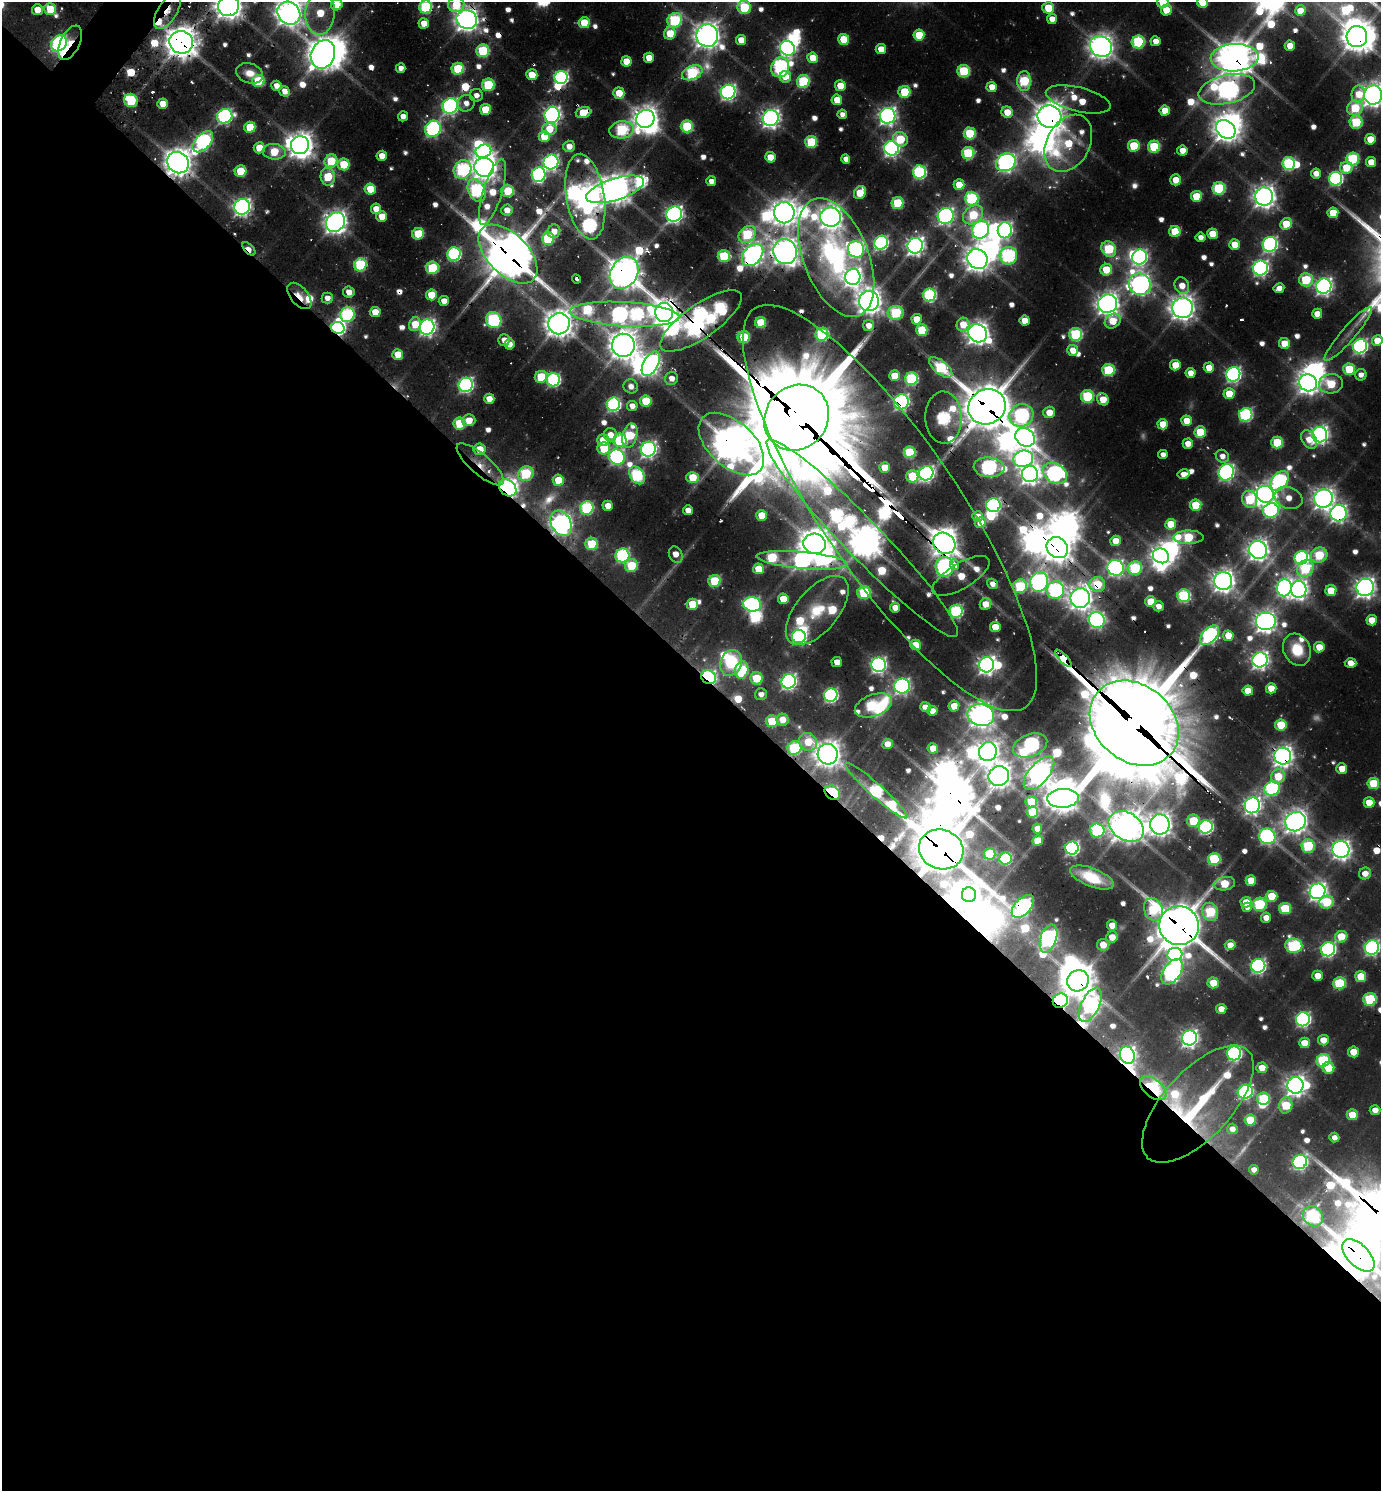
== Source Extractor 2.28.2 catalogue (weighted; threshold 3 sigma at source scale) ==
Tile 14 of 4 x 4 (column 2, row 4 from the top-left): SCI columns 1676-3054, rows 33-1521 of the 5997 x 5989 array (HDU 1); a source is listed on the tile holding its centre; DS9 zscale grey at full resolution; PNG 1383 x 1493 px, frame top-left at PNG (2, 2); each listed source drawn as its Kron ellipse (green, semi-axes under 4 px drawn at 4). Shown black and unused: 56% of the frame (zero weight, under 2 of 3 exposures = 3% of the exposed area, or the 3 px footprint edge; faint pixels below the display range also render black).
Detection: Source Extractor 2.28.2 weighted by HDU 2 'WHT'; one run over the whole footprint, this tile lists its part. Background 0.0743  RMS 0.0087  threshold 0.0391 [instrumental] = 3 sigma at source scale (4.5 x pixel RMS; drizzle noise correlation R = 1.50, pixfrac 1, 0.05/0.05 arcsec/px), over >= 5 px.
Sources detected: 712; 23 too faint to see at this stretch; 55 inside a brighter object's white glare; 18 cosmic-ray / hot-pixel residue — neither listed nor drawn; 13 inside a brighter listed object's ellipse — not listed separately; of the other 603, all 500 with FLUX_AUTO >= 9.49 (the completeness limit of this list) listed and drawn (103 fainter detections not listed), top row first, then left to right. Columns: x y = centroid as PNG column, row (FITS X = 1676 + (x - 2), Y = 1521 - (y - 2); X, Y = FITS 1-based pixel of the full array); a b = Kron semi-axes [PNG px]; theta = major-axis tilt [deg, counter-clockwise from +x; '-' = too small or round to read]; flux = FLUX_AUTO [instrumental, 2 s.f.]
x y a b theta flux
1163 2 6 5 - 45
1202 2 5 5 - 68
337 5 6 5 - 29
456 5 8 7 - 63
229 6 10 10 - 1800
426 7 6 6 - 160
744 7 7 6 - 99
1048 8 6 6 - 45
50 9 6 6 - 54
37 10 5 5 - 23
1166 10 5 5 - 33
167 11 20 9 58 40
1300 11 5 5 - 30
289 13 12 10 -46 1500
320 13 22 15 86 60
1052 19 5 5 - 16
467 20 10 9 - 1300
675 20 8 7 - 170
424 23 5 5 - 24
584 23 5 5 - 54
670 33 6 5 - 44
707 35 11 11 - 1500
919 35 5 5 - 50
1357 37 10 10 - 2000
844 39 5 5 - 59
741 40 5 5 - 23
1155 41 5 5 - 15
181 42 12 11 - 2400
1138 42 6 6 - 150
59 43 9 7 45 350
70 43 18 9 64 57
1101 46 11 10 - 1400
1290 46 5 5 - 18
787 48 8 7 - 460
881 49 5 5 - 25
483 51 6 6 - 120
323 54 14 12 69 2300
649 58 5 5 - 22
813 58 5 5 - 33
1235 58 24 13 3 2800
626 61 5 5 - 33
780 67 10 9 - 280
401 68 5 5 - 10
458 69 6 6 - 90
964 71 6 6 - 100
250 73 14 10 -19 18
692 73 11 6 24 180
532 75 5 5 - 31
561 77 6 6 - 330
785 77 6 6 - 21
258 81 6 6 - 82
803 81 6 6 - 140
1024 81 10 7 90 130
488 85 6 6 - 110
276 86 5 5 - 14
840 86 5 5 - 29
992 87 5 5 - 23
1227 89 29 14 13 860
284 91 5 5 - 17
728 92 7 7 - 470
904 92 6 6 - 77
619 93 5 5 - 34
1358 94 8 7 - 24
476 95 6 6 - 10
1373 95 10 9 - 1200
1078 99 33 12 -14 47
131 100 7 6 - 100
837 100 5 5 - 28
466 103 9 8 - 11
163 104 5 5 - 23
450 106 8 7 - 470
1355 108 8 7 - 78
485 109 5 5 - 54
1165 111 5 5 - 31
583 112 7 5 17 45
1007 112 6 5 - 27
842 114 5 4 - 9.5
552 115 8 7 - 610
225 116 8 7 - 340
403 116 5 5 - 10
888 116 8 7 - 700
1049 117 12 11 - 1900
771 118 8 8 - 810
645 119 9 9 - 1400
1356 122 6 6 - 96
687 126 6 6 - 110
250 127 5 5 - 58
433 129 8 7 - 310
549 129 7 6 - 31
1226 129 10 8 -41 1300
621 130 12 8 8 160
970 133 6 6 - 89
544 137 6 5 - 52
900 139 8 6 -38 68
1370 139 5 5 - 28
203 142 13 7 46 410
811 142 6 6 - 97
1068 143 30 21 61 83
300 145 9 9 - 1500
569 146 5 5 - 14
1134 146 6 5 - 70
1154 147 6 6 - 100
259 148 5 5 - 35
891 148 7 7 - 500
483 151 8 6 20 350
1182 151 5 5 - 16
274 152 11 7 -6 58
968 153 6 6 - 130
382 156 5 5 - 20
770 157 5 5 - 25
846 159 5 4 - 13
1352 159 6 6 - 140
331 161 7 6 - 69
178 162 11 10 - 1700
551 162 7 7 - 450
1006 162 10 8 28 700
1371 162 5 5 - 25
344 164 6 6 - 57
1288 164 6 6 - 170
484 167 10 9 - 1500
1346 168 6 6 - 44
462 169 10 8 62 200
240 171 6 5 - 55
919 172 6 6 - 230
1316 173 5 5 - 15
539 175 7 7 - 280
328 177 9 7 -81 65
1336 179 7 6 - 300
1176 180 5 5 - 23
711 181 5 5 - 13
959 185 5 5 - 36
1219 188 6 6 - 140
370 189 5 5 - 42
615 189 30 11 18 2300
476 190 12 8 -63 250
508 191 6 6 - 53
492 192 34 9 73 55
860 193 7 5 58 44
1196 196 5 5 - 51
1264 196 9 9 - 1200
585 197 43 19 -80 2000
972 198 7 7 - 180
898 203 6 6 - 94
242 207 8 7 - 640
376 209 5 5 - 21
507 210 6 5 - 17
784 213 10 10 - 1500
1333 213 5 5 - 42
674 214 8 7 - 630
973 215 11 8 40 74
382 216 5 5 - 26
946 216 8 7 - 520
830 217 10 9 - 1200
335 222 10 9 - 1200
1286 224 6 5 - 46
980 230 9 8 - 510
1005 230 8 7 - 390
554 231 7 6 - 14
1175 231 5 5 - 51
418 234 6 5 - 70
747 234 10 7 43 130
1212 234 5 5 - 35
1200 237 5 5 - 11
548 239 6 6 - 120
881 243 7 6 - 310
1234 244 5 5 - 27
1270 244 7 7 - 390
915 246 8 7 - 800
249 249 8 4 -46 25
856 249 8 8 - 410
1109 249 8 6 -55 120
785 251 13 12 - 1700
454 254 7 6 - 240
508 254 36 20 -45 4800
752 255 13 8 48 960
724 256 6 6 - 97
1008 256 9 8 - 250
1140 257 8 7 - 440
836 258 62 32 -68 360
977 259 11 9 -38 1400
360 265 6 6 - 150
432 268 6 6 - 110
1261 268 7 7 - 500
1106 270 6 6 - 47
624 273 17 13 58 2300
853 277 8 7 - 800
577 279 5 3 - 11
1306 280 7 7 - 92
1140 284 11 10 - 940
1182 286 8 7 - 21
1324 286 7 7 - 640
1279 288 5 5 - 12
349 292 6 5 - 13
431 295 5 5 - 46
930 295 6 6 - 210
299 296 15 8 -50 18
327 298 5 5 - 11
444 301 5 5 - 18
869 301 10 10 - 1400
1107 304 9 9 - 1200
1182 308 10 10 - 1400
375 312 5 5 - 26
664 312 9 9 - 1400
896 313 8 6 4 140
624 314 55 12 -3 910
1317 314 5 5 - 20
347 315 7 7 - 200
917 319 5 5 - 32
494 320 8 7 - 230
701 321 48 17 35 1300
1025 321 5 5 - 26
1113 321 8 6 37 38
761 323 5 5 - 66
415 324 7 6 - 36
559 324 11 10 - 1800
869 325 6 5 - 15
963 325 7 6 - 24
427 327 7 7 - 630
338 328 6 6 - 340
922 330 5 5 - 82
978 333 10 8 -39 1300
822 334 7 6 - 190
1076 334 6 6 - 160
1348 334 35 7 49 13
744 337 6 6 - 74
504 340 6 5 - 13
1377 341 5 5 - 29
1284 343 5 5 - 32
509 344 5 5 - 16
623 345 11 11 - 2000
1360 346 7 7 - 390
1073 350 5 5 - 24
398 354 5 5 - 31
651 364 13 7 60 620
1175 365 5 5 - 30
941 367 14 6 -40 140
1209 368 5 5 - 23
1349 369 6 6 - 80
1108 370 6 6 - 110
1190 373 5 5 - 18
1233 374 7 7 - 450
1361 375 6 5 - 9.6
894 376 5 5 - 38
541 377 6 6 - 64
671 378 7 6 - 14
911 379 6 6 - 170
553 380 7 6 - 260
1308 383 9 8 - 1100
1331 384 12 9 4 66
466 385 7 7 - 390
631 386 7 7 - 12
1229 394 5 5 - 38
1087 396 6 6 - 130
489 399 5 5 - 19
1103 399 6 5 - 32
646 401 6 6 - 64
901 402 8 7 - 360
613 404 7 6 - 290
632 406 5 5 - 12
987 407 19 17 28 4900
1049 412 6 5 - 23
1021 415 12 11 - 260
1246 415 7 6 - 230
944 417 26 18 -87 270
797 418 34 31 50 25000
469 420 6 6 - 21
1187 421 5 5 - 27
459 423 6 6 - 76
1163 424 5 5 - 32
1200 432 6 5 - 68
610 435 6 6 - 17
630 435 12 7 75 72
1320 435 7 7 - 730
1025 437 10 8 -34 780
1309 439 10 7 -60 19
603 440 6 5 - 36
620 440 6 6 - 140
1277 443 6 6 - 76
731 444 39 22 -42 3500
1188 444 5 5 - 16
604 448 6 6 - 67
480 449 6 6 - 27
648 449 7 7 - 540
910 452 6 6 - 99
1163 455 5 4 - 10
1222 456 7 6 - 11
617 457 8 7 - 360
1023 459 10 8 16 500
480 464 30 10 -41 23
885 467 5 5 - 31
989 467 15 9 -5 370
1226 472 8 7 - 470
926 473 7 7 - 470
1055 473 13 9 -33 450
526 474 8 7 - 120
1030 474 8 8 - 900
1184 474 6 5 - 14
637 475 10 6 -56 200
912 476 6 6 - 69
693 477 6 5 - 49
558 480 5 5 - 45
1280 481 11 7 53 300
508 488 10 7 -42 820
1265 494 9 8 - 1100
1288 498 14 10 -21 20
1250 499 9 7 -70 87
1323 499 9 9 - 960
993 505 7 7 - 290
1196 505 6 5 - 55
608 506 5 5 - 19
587 508 7 6 - 190
890 508 241 69 -56 6000
688 510 5 5 - 14
1271 510 8 7 - 280
1338 513 8 8 - 660
761 515 5 5 - 32
977 516 5 5 - 14
561 523 13 9 -61 980
980 523 5 5 - 25
1171 524 5 5 - 40
1188 537 15 6 0 100
862 538 136 19 -46 3100
1116 541 5 5 - 25
944 543 12 10 -36 1400
592 544 6 6 - 75
815 544 11 10 - 2000
1057 548 11 10 - 1900
1258 550 9 9 - 960
622 555 7 6 - 240
676 555 8 6 -63 18
1319 555 8 7 - 80
1161 556 8 7 - 880
1301 558 7 6 - 260
802 560 46 8 -5 640
955 565 5 4 - 200
631 566 6 6 - 70
944 567 10 9 - 470
1116 568 8 7 - 500
1135 568 7 6 - 150
758 569 5 5 - 45
1305 569 9 7 49 110
961 576 32 12 31 40
715 581 6 6 - 88
1223 581 9 9 - 1100
1039 582 10 8 73 620
992 584 6 5 - 11
1097 584 8 7 - 57
1020 586 7 6 - 110
1365 587 8 8 - 1000
1284 588 8 7 - 520
1299 589 8 8 - 780
1055 590 9 8 - 270
1331 591 5 5 - 41
864 593 6 6 - 120
1184 596 6 6 - 180
1080 598 10 9 - 1200
783 599 5 5 - 33
1151 602 5 5 - 41
692 604 5 5 - 44
752 604 9 7 -10 360
986 604 6 5 - 25
1158 606 5 5 - 11
895 608 5 5 - 16
817 610 42 21 50 62
956 611 6 6 - 190
1097 620 8 7 - 430
1372 620 5 5 - 28
1265 622 10 9 - 980
995 627 5 5 - 31
1210 635 11 7 47 450
799 636 7 6 - 340
1228 636 5 5 - 26
916 645 5 5 - 49
1319 647 5 5 - 27
1297 650 16 13 -63 40
1063 658 11 4 -46 850
1260 660 7 7 - 720
837 662 5 5 - 16
731 663 13 10 68 84
1351 663 6 5 - 19
878 665 7 7 - 500
987 665 8 7 - 830
742 670 8 6 81 110
709 677 7 6 - 440
756 678 6 6 - 63
789 681 7 7 - 500
902 686 8 7 - 430
1271 688 5 5 - 31
1248 691 5 5 - 33
761 694 6 6 - 9.9
831 695 7 6 - 320
873 705 19 10 20 170
954 706 5 5 - 24
925 707 5 5 - 12
932 711 5 5 - 17
981 715 13 11 -14 1400
782 720 6 6 - 23
772 721 6 6 - 64
1134 723 48 38 -39 16000
1281 725 5 5 - 58
808 742 9 8 - 37
887 744 5 5 - 20
1030 745 18 11 20 420
794 748 7 6 - 140
933 748 5 5 - 27
988 752 9 9 - 1100
828 754 10 10 - 1600
1283 756 8 8 - 1000
1342 769 5 5 - 19
1039 773 20 10 50 1400
999 776 10 9 - 1400
1278 776 7 7 - 45
1373 783 6 5 - 75
1272 788 8 7 - 230
876 790 41 6 -42 240
832 793 8 6 -35 150
1063 798 16 9 3 1700
1031 802 6 5 - 49
1369 802 5 5 - 27
1252 805 8 7 - 680
1032 812 6 5 - 75
1193 821 6 6 - 68
1295 822 10 9 - 1200
1160 824 10 9 - 1300
1126 826 19 13 -32 2300
1206 827 7 6 - 310
1037 828 5 5 - 19
1097 830 7 7 - 170
1267 836 8 7 - 370
1038 841 5 5 - 35
1308 846 7 6 - 120
1072 848 6 6 - 340
941 849 22 19 -19 5600
1341 849 8 8 - 830
990 854 6 5 - 83
1005 858 6 6 - 140
1214 859 6 6 - 110
1365 873 6 5 - 15
1092 877 23 9 -21 44
1251 881 5 5 - 33
1224 884 11 6 9 58
1318 891 8 7 - 790
969 895 7 7 - 990
1271 896 6 5 - 44
1246 902 5 5 - 29
1327 902 7 6 - 71
1260 904 7 6 - 130
1023 906 14 8 46 430
1247 907 5 4 - 9.9
1285 908 6 5 - 78
1153 909 12 9 -69 100
1210 912 9 8 - 110
1266 918 5 5 - 16
1112 925 5 5 - 22
1179 926 20 19 - 4600
1112 937 6 5 - 21
1341 937 6 5 - 50
1048 939 14 8 72 600
1103 945 6 6 - 27
1230 945 5 5 - 16
1294 946 8 7 - 200
1372 947 7 7 - 420
1328 949 7 7 - 360
1175 954 7 6 - 270
1258 966 7 7 - 410
1172 972 14 8 55 580
1317 976 5 5 - 20
1361 976 5 5 - 42
1078 981 11 10 - 2400
1213 983 5 5 - 33
1339 983 6 6 - 100
1370 999 6 6 - 120
1060 1001 8 7 - 260
1090 1005 18 9 64 440
1221 1009 5 5 - 16
1303 1019 7 7 - 370
1189 1038 7 7 - 660
1323 1040 5 5 - 20
1304 1043 5 5 - 26
1353 1052 5 5 - 30
1234 1053 7 7 - 330
1127 1055 9 7 -71 620
1323 1060 7 6 - 130
1262 1068 5 5 - 22
1328 1068 6 6 - 42
1295 1085 8 8 - 960
1153 1088 15 8 -39 170
1245 1092 8 7 - 310
1263 1098 6 6 - 85
1198 1104 73 33 47 190
1286 1105 8 6 77 68
1375 1110 5 5 - 15
1352 1115 5 5 - 37
1250 1120 5 5 - 55
1232 1129 5 5 - 11
1334 1137 5 5 - 10
1300 1162 7 6 - 370
1254 1170 5 4 - 9.7
1313 1216 11 9 -43 150
1358 1255 20 11 -45 4800
Overlapping masked pixels (flux is a lower limit): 70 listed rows (the first 20) at x y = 167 11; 467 20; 1357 37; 181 42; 59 43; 70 43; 1235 58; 1227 89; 583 112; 1049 117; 1226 129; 178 162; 484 167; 539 175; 615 189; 585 197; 946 216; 915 246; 249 249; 785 251
Isophote crosses this tile's border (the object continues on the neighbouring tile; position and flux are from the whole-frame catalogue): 13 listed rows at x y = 1163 2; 1202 2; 337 5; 456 5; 229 6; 426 7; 744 7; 289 13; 320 13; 1373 95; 1377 341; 1372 947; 1358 1255